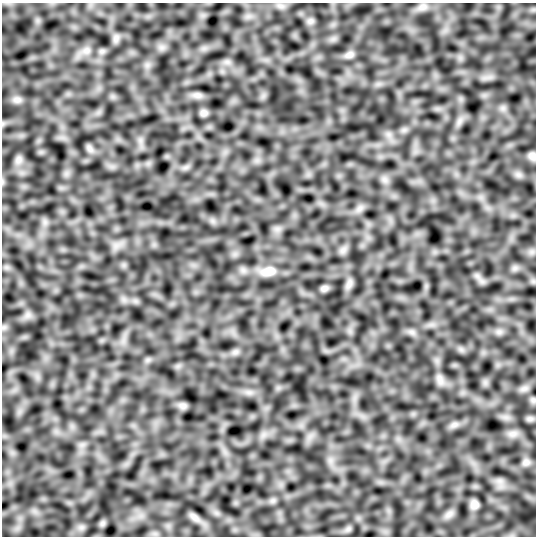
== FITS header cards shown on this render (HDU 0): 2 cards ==
NAXIS1  =                  534
NAXIS2  =                  534

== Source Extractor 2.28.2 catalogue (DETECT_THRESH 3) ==
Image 534 x 534 px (HDU 0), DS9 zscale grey, 1 PNG px = 1 image px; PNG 538 x 538 px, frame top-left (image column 1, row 534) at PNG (2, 3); no overlay
Background 0.078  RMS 6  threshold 18.1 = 3 sigma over >= 5 px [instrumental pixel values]
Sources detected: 24; all 24 listed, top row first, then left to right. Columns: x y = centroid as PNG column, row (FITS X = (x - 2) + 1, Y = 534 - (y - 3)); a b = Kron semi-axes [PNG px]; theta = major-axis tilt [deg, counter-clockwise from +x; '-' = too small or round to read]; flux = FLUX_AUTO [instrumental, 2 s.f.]
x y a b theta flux
423 7 13 8 17 2100
310 21 7 6 - 1300
116 38 10 6 72 1500
87 50 9 9 - 2100
349 55 12 8 27 1800
197 95 12 7 0 1800
17 100 13 8 -7 2000
204 113 8 7 - 1500
89 148 11 7 -58 1400
532 156 8 7 - 1900
18 160 13 9 82 2300
268 271 20 12 11 5000
349 284 12 6 75 1800
324 288 10 7 18 1200
440 379 14 7 -73 2200
533 400 6 6 - 850
183 406 10 8 -24 1300
530 419 10 4 8 1000
454 425 10 6 18 1700
513 434 10 7 0 2100
526 462 10 9 - 1800
474 505 7 7 - 2200
449 514 12 6 37 2000
194 517 15 7 -43 1700
At the frame edge (FLAGS 8, measured only in part): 1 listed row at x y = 532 156